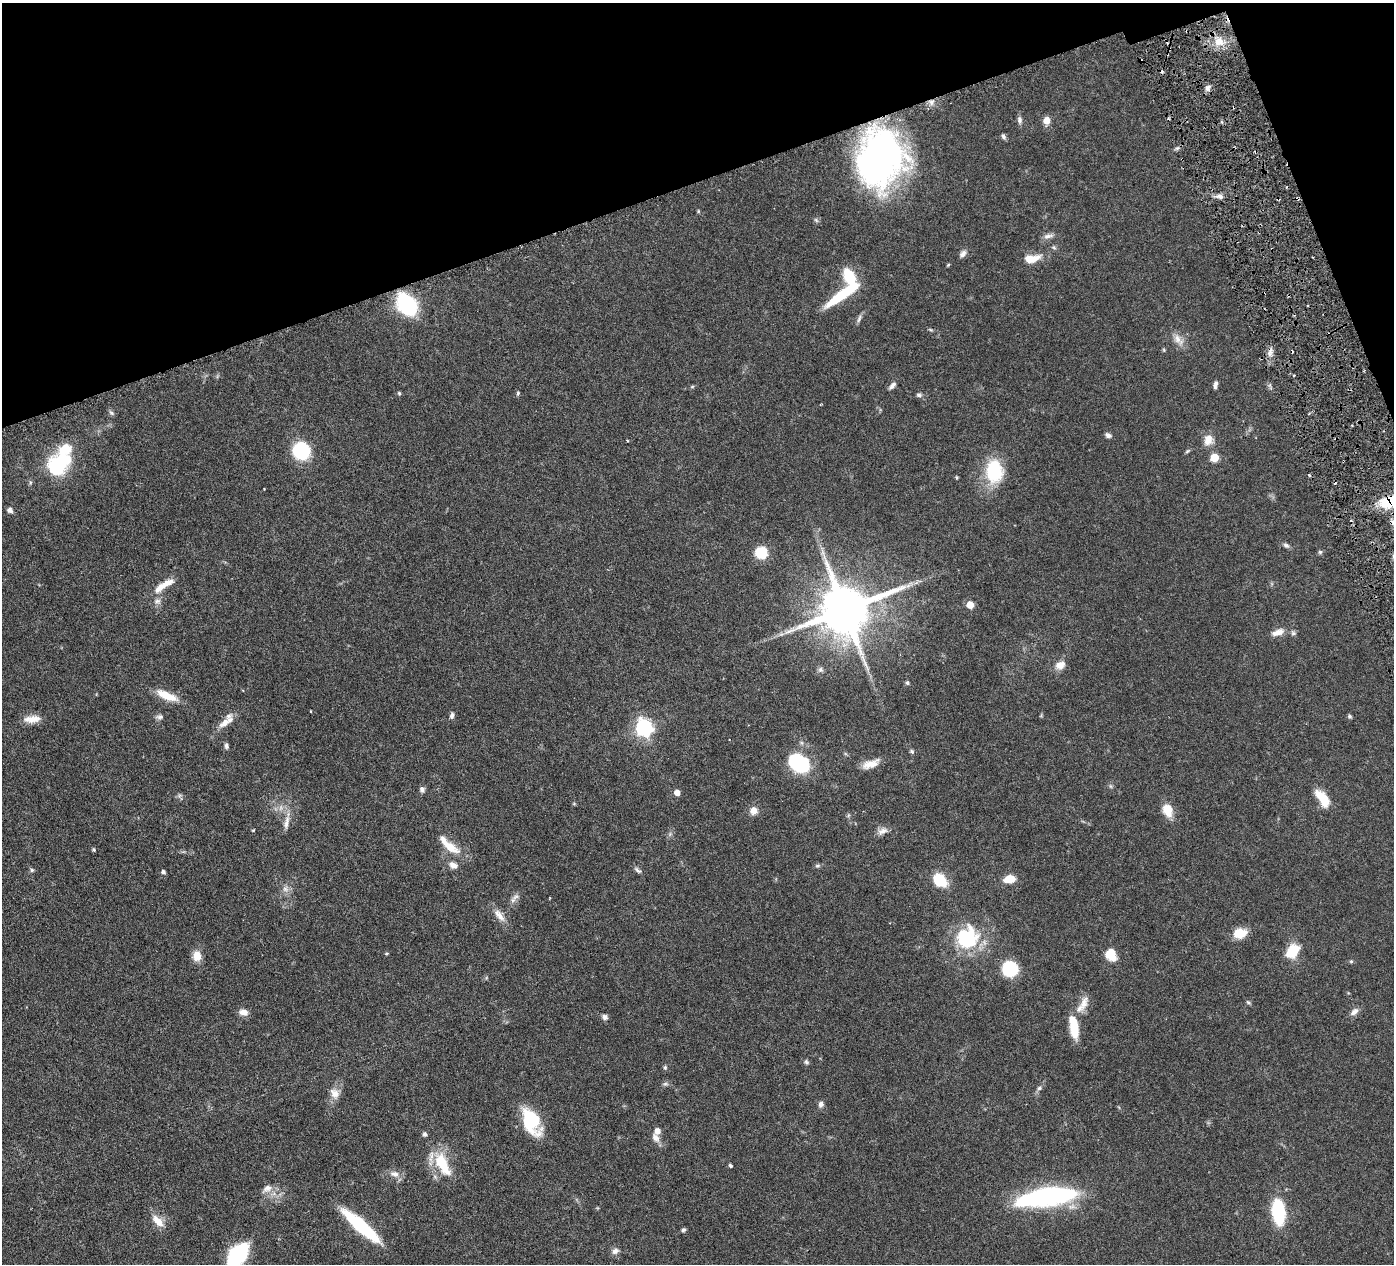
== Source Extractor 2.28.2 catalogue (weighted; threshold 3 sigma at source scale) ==
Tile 3 of 4 x 4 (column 3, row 1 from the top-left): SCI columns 2789-4180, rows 4087-5348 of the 5578 x 5520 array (HDU 1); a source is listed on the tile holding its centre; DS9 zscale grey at full resolution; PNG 1396 x 1266 px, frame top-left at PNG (2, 3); no overlay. Shown black and unused: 17% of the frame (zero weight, under 3 of 6 exposures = <1% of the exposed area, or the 3 px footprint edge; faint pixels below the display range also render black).
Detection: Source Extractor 2.28.2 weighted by HDU 2 'WHT'; one run over the whole footprint, this tile lists its part. Background 0.0851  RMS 0.0036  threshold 0.0146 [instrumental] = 3 sigma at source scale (4.09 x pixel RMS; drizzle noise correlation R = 1.36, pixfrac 0.8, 0.05/0.05 arcsec/px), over >= 5 px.
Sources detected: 125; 3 inside a brighter object's white glare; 5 cosmic-ray / hot-pixel residue — not listed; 4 inside a brighter listed object's ellipse — not listed separately; the other 113 listed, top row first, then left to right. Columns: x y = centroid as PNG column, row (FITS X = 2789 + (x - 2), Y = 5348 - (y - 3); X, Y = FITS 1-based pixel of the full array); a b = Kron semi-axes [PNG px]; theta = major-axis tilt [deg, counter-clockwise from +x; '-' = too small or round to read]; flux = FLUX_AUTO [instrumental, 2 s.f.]
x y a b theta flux
1219 42 12 11 - 3.7
1207 88 9 6 65 1.2
931 102 7 6 - 1.4
1019 120 10 6 -83 1.1
1046 120 6 5 - 4.2
1003 136 7 5 -58 0.75
880 158 55 43 80 120
1220 196 9 6 -20 1.4
698 211 5 3 - 0.33
1048 236 13 6 14 1.5
1054 248 6 4 -20 0.48
963 254 9 6 52 1.5
1032 259 19 9 10 5
948 265 5 3 - 0.35
849 277 15 8 -69 15
407 304 21 15 -53 29
859 319 12 5 67 0.95
1178 339 19 9 -45 2.9
1164 350 6 3 -71 0.36
1270 352 15 4 72 1.4
1215 385 8 4 78 0.97
892 386 11 5 48 1.2
692 387 6 4 20 0.39
399 393 5 4 - 0.44
518 393 6 4 75 0.47
919 395 7 5 1 0.74
111 413 8 5 -28 0.64
1108 435 7 5 -25 1.1
1208 440 13 10 69 3.5
301 451 12 11 - 27
1187 451 6 5 - 0.47
1214 457 5 5 - 11
58 465 29 20 41 23
994 471 27 20 -86 16
10 510 7 7 - 1.1
1286 545 9 6 -28 0.84
1320 552 6 5 - 0.6
761 553 7 7 - 18
908 586 7 5 2 0.94
160 587 22 8 45 4.1
157 601 9 6 1 1.2
970 605 5 5 - 6.1
845 610 15 13 18 2200
1278 632 18 8 20 2.8
1293 633 7 6 - 0.71
1060 665 13 10 21 2.8
820 670 8 7 - 0.86
907 683 6 4 -69 0.52
167 696 29 10 -23 5.7
452 715 8 5 78 0.98
1349 716 5 5 - 0.55
160 717 10 6 2 0.93
32 719 23 9 5 3.5
225 723 18 9 38 3.5
644 728 7 7 - 110
226 746 7 5 -84 0.86
912 751 6 4 -32 0.52
800 764 20 14 -29 25
870 764 21 9 20 3.6
1110 786 6 4 -70 0.49
422 789 7 6 - 0.99
677 792 5 4 - 3.3
1323 799 22 10 -55 6.9
753 810 8 8 - 2.6
1168 810 15 11 -75 5.1
286 822 21 6 80 2.4
253 830 4 3 - 0.26
883 831 15 8 21 1.8
451 847 24 12 -35 5.8
94 849 5 4 - 0.38
453 865 11 8 -27 1.9
817 866 7 5 0 0.61
32 870 5 5 - 0.56
638 870 11 5 -41 0.89
163 872 4 4 - 0.89
1009 879 10 7 9 5.7
940 880 12 9 -47 13
285 889 9 8 - 1.5
516 897 13 6 40 1.4
499 915 21 8 -52 3
1240 933 13 9 8 6.4
967 939 11 10 - 36
1293 951 16 10 50 8.8
386 953 4 3 - 0.47
1111 954 12 9 -72 7
197 956 12 10 -81 3.6
1351 961 5 5 - 0.41
1010 969 11 10 - 21
1084 1002 22 10 66 3.6
1248 1002 7 4 -44 0.49
244 1012 11 8 -12 2.2
1354 1012 12 7 39 1.7
605 1017 8 6 -34 1
1074 1027 27 10 -81 8.5
806 1062 7 6 - 0.64
665 1067 6 4 77 0.53
1039 1088 7 6 - 0.8
334 1093 15 11 -51 2.8
821 1104 8 6 79 1.1
533 1120 31 15 -54 14
425 1134 6 5 - 0.8
655 1137 13 9 -65 2.1
442 1164 34 14 -62 12
730 1165 4 4 - 0.53
395 1174 13 8 -14 2.1
267 1188 13 9 15 2.3
1046 1197 59 17 9 59
1278 1212 24 11 -83 21
158 1221 18 9 -47 3.8
361 1226 45 10 -41 24
683 1230 6 5 - 0.6
615 1251 9 7 30 1.5
237 1254 21 12 50 36
Overlapping masked pixels (flux is a lower limit): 3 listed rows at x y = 931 102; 880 158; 1270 352
Isophote crosses this tile's border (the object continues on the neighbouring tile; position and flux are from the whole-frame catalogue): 1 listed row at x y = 237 1254